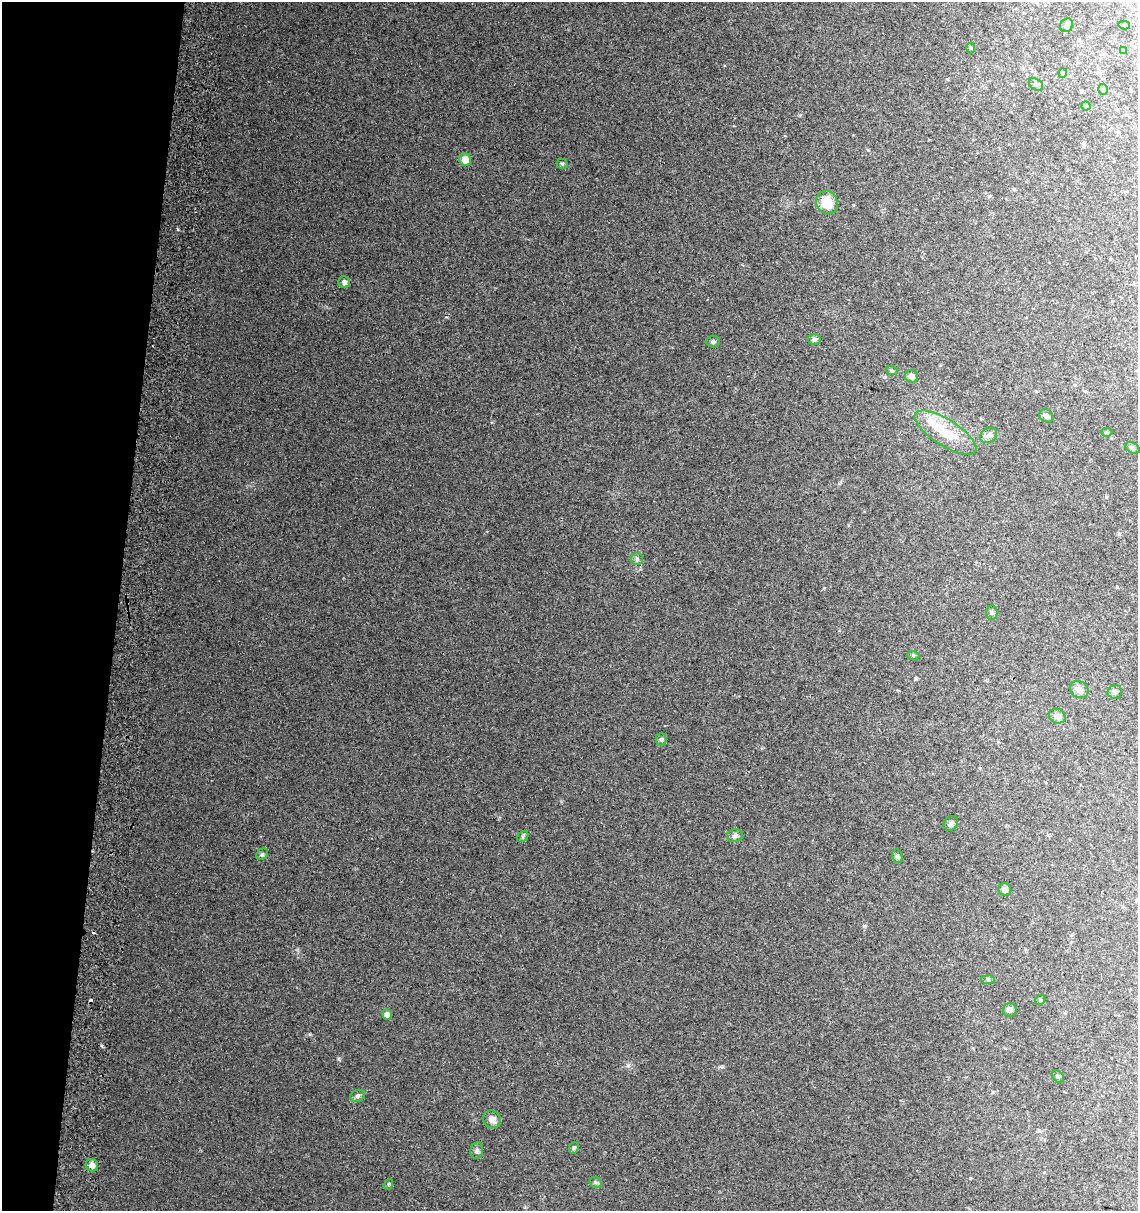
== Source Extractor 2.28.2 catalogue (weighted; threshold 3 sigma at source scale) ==
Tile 9 of 4 x 4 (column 1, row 3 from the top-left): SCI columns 328-1463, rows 1216-2424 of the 5136 x 4857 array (HDU 1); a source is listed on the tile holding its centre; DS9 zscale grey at full resolution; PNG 1140 x 1213 px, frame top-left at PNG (2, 2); each listed source drawn as its Kron ellipse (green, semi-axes under 4 px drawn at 4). Shown black and unused: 10% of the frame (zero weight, under 2 of 3 exposures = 2% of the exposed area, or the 3 px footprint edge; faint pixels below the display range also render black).
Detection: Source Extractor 2.28.2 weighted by HDU 2 'WHT'; one run over the whole footprint, this tile lists its part. Background 0.0665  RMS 0.01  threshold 0.0464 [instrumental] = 3 sigma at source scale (4.5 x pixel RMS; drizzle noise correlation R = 1.50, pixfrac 1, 0.0396/0.0396 arcsec/px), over >= 5 px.
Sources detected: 49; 2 cosmic-ray / hot-pixel residue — neither listed nor drawn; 1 inside a brighter listed object's ellipse — not listed separately; the other 46 listed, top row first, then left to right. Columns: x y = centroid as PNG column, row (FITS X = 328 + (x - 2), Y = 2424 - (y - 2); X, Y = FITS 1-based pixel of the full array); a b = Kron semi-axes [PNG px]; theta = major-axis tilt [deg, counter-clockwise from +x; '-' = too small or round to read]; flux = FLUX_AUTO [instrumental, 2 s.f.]
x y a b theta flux
1066 25 7 6 - 4.3
1124 25 6 4 -11 1.6
971 48 5 3 - 0.97
1123 51 4 3 - 0.8
1063 73 4 4 - 1.1
1036 84 8 5 -36 2.2
1103 89 5 4 - 1.4
1086 106 4 4 - 1.2
465 160 6 6 - 11
562 164 5 5 - 1.5
827 202 12 10 -67 21
344 282 6 5 - 3.2
814 339 6 5 - 2.2
713 342 7 6 - 2.2
892 371 6 3 -19 1.2
912 376 6 6 - 5.5
1046 416 7 6 - 3
1107 432 6 4 0 1.4
946 433 35 13 -32 26
989 435 9 7 32 3.5
1132 448 8 5 -27 2.1
637 559 6 6 - 2.2
992 613 7 5 90 1.9
913 655 6 4 -19 1.1
1079 690 9 8 - 6
1115 692 7 7 - 2.6
1057 716 8 7 - 5.7
661 739 6 5 - 1.7
951 823 8 6 44 3
523 836 6 4 47 1.5
735 836 8 6 15 3.1
262 854 6 5 - 1.8
897 856 7 5 -75 1.9
1005 889 6 6 - 4.7
988 980 7 4 -2 1.4
1040 1000 6 4 48 1.3
1010 1010 7 6 - 2.7
387 1014 5 4 - 5.3
1058 1076 7 5 -46 2
357 1096 7 5 19 2.5
492 1119 9 8 - 6.9
574 1148 6 4 66 1.5
477 1150 8 6 82 2.7
92 1165 6 6 - 5.8
596 1182 7 5 -30 1.7
388 1184 6 4 55 1.7
Unlisted compact peaks at least as high as the median listed source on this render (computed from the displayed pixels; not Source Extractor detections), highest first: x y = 628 1065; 338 1059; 864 926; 446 317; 824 588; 800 115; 721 1067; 916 679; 884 377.